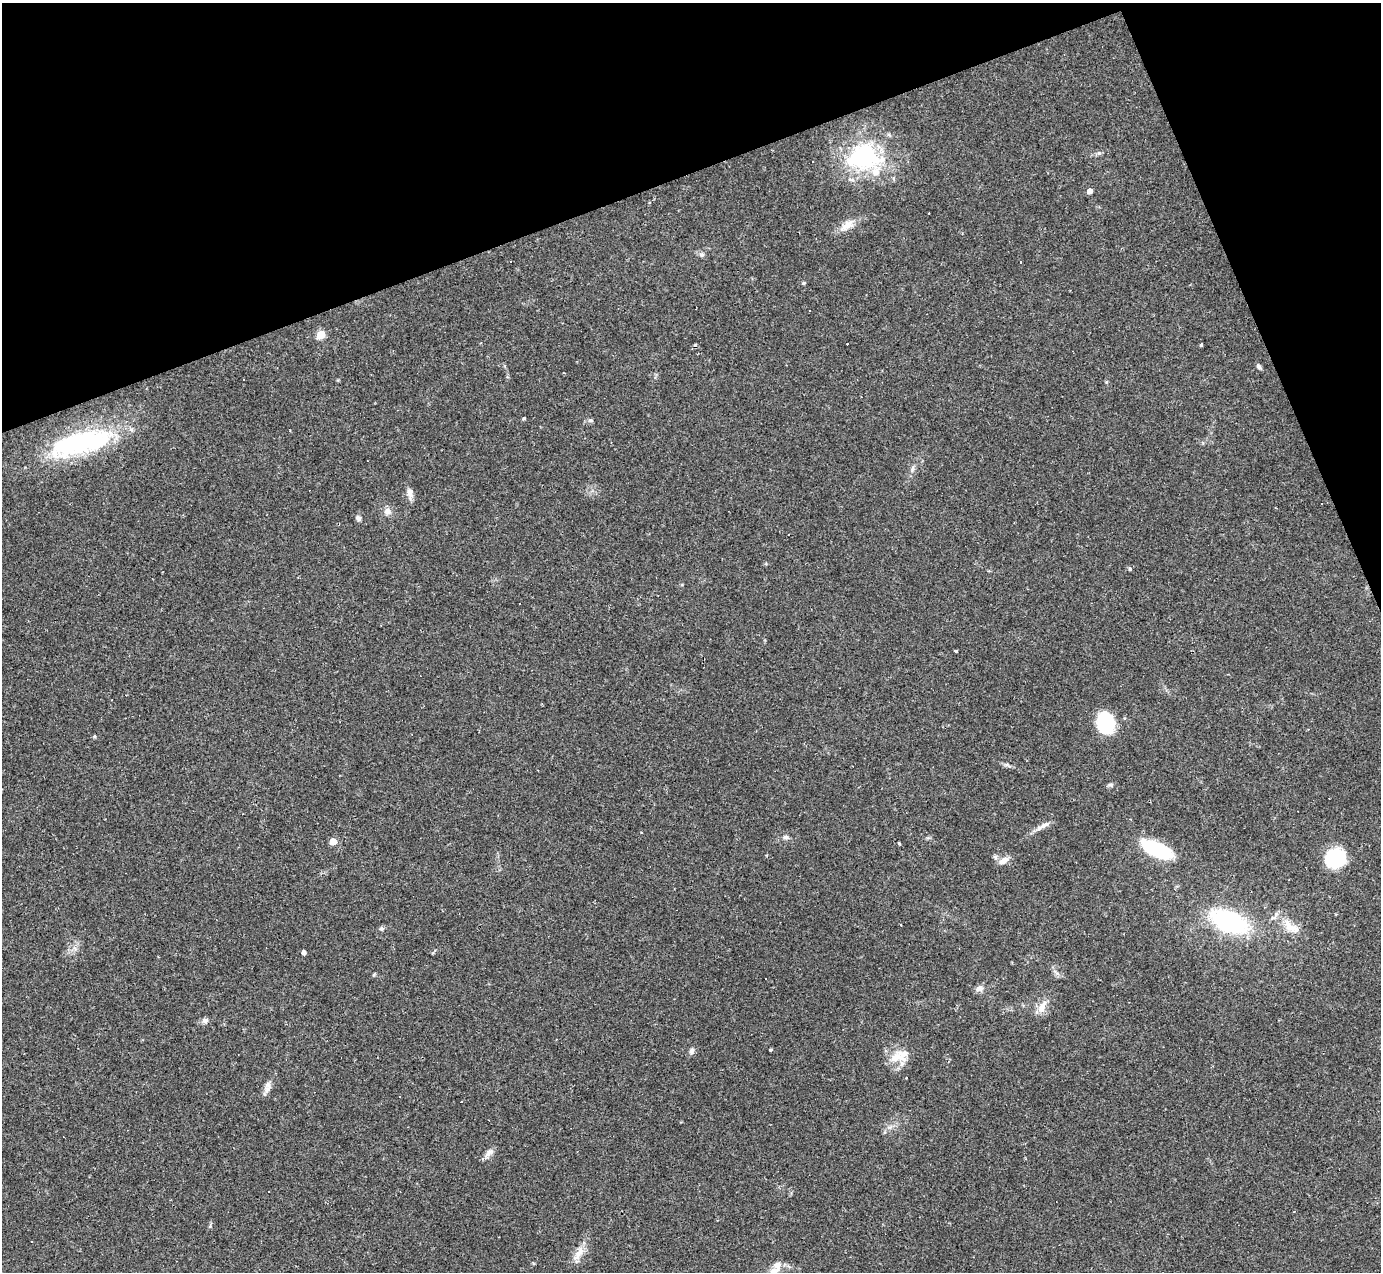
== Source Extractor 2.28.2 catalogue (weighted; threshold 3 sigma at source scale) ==
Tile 3 of 4 x 4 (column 3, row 1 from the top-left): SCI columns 2760-4138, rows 4087-5356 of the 5518 x 5503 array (HDU 1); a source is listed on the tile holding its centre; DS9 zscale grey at full resolution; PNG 1383 x 1274 px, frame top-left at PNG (2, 3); no overlay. Shown black and unused: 19% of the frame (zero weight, under 2 of 3 exposures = <1% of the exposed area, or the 3 px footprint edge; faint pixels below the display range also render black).
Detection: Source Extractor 2.28.2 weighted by HDU 2 'WHT'; one run over the whole footprint, this tile lists its part. Background 0.0882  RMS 0.006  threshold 0.0271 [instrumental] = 3 sigma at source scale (4.5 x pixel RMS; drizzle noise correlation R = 1.50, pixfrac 1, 0.05/0.05 arcsec/px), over >= 5 px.
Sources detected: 62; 11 cosmic-ray / hot-pixel residue — not listed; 2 inside a brighter listed object's ellipse — not listed separately; the other 49 listed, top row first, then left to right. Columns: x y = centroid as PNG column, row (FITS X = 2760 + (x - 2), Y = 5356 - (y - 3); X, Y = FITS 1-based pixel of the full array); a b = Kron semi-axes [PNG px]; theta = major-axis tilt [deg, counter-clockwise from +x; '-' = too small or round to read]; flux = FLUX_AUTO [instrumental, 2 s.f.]
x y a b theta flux
864 157 45 33 -1 62
1090 191 4 4 - 4.7
847 225 22 9 44 6.6
702 255 7 6 - 1.5
511 261 3 3 - 1.2
804 283 5 4 - 0.84
321 334 5 5 - 20
1201 345 3 3 - 0.68
1259 367 7 4 -52 1.5
523 419 4 3 - 1.1
590 420 7 5 1 1.2
81 443 77 24 14 78
912 469 7 4 71 1.2
410 493 16 7 -83 3.4
1322 503 3 3 - 3.3
387 511 9 8 - 3.3
358 518 8 6 -43 1.5
1130 568 5 4 - 1.3
520 604 3 3 - 1.3
956 651 3 3 - 1.8
1105 723 23 18 -82 27
1111 785 8 3 19 1.1
1045 825 15 6 30 3.2
785 837 9 5 7 1.6
333 841 5 5 - 11
899 843 3 3 - 0.99
1157 849 32 12 -25 42
995 857 7 5 -47 1.3
1335 858 20 19 - 31
1004 860 14 8 34 4.2
1289 880 3 2 - 0.41
1229 922 27 15 -24 85
1290 927 28 11 -38 9.8
381 928 6 6 - 1.2
304 952 4 4 - 2.4
766 979 3 3 - 14
979 988 10 8 -1 2.5
1042 1007 19 9 65 5.7
205 1021 8 7 - 2.1
770 1050 3 3 - 1
692 1051 9 6 77 1.9
896 1057 20 14 14 11
906 1078 3 3 - 1.5
268 1085 11 8 -65 2.8
462 1101 3 2 - 0.53
489 1153 15 7 47 2.9
1294 1212 3 2 - 0.39
578 1253 23 8 60 6.3
775 1270 18 9 26 5.7
Isophote crosses this tile's border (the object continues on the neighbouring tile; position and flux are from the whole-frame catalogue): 1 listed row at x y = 775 1270